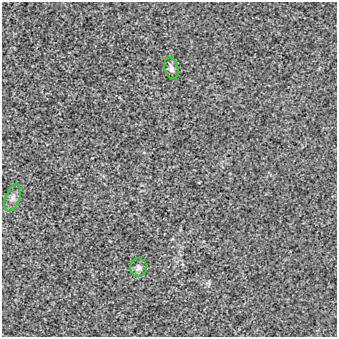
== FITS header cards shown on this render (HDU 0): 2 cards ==
NAXIS1  =                  335
NAXIS2  =                  335

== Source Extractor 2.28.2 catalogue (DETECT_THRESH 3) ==
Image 335 x 335 px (HDU 0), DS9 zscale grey, 1 PNG px = 1 image px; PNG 339 x 339 px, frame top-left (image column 1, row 335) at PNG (2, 2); each listed source drawn as its Kron ellipse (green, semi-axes under 4 px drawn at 4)
Background -1.52e-04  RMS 0.0024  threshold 0.00733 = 3 sigma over >= 5 px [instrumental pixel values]
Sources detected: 3; all 3 listed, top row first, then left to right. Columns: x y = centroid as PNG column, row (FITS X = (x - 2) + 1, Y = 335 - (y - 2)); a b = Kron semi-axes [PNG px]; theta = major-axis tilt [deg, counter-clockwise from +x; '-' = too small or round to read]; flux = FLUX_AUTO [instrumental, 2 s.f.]
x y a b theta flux
171 68 11 7 -74 0.68
13 198 14 7 70 0.93
139 268 9 8 - 0.72